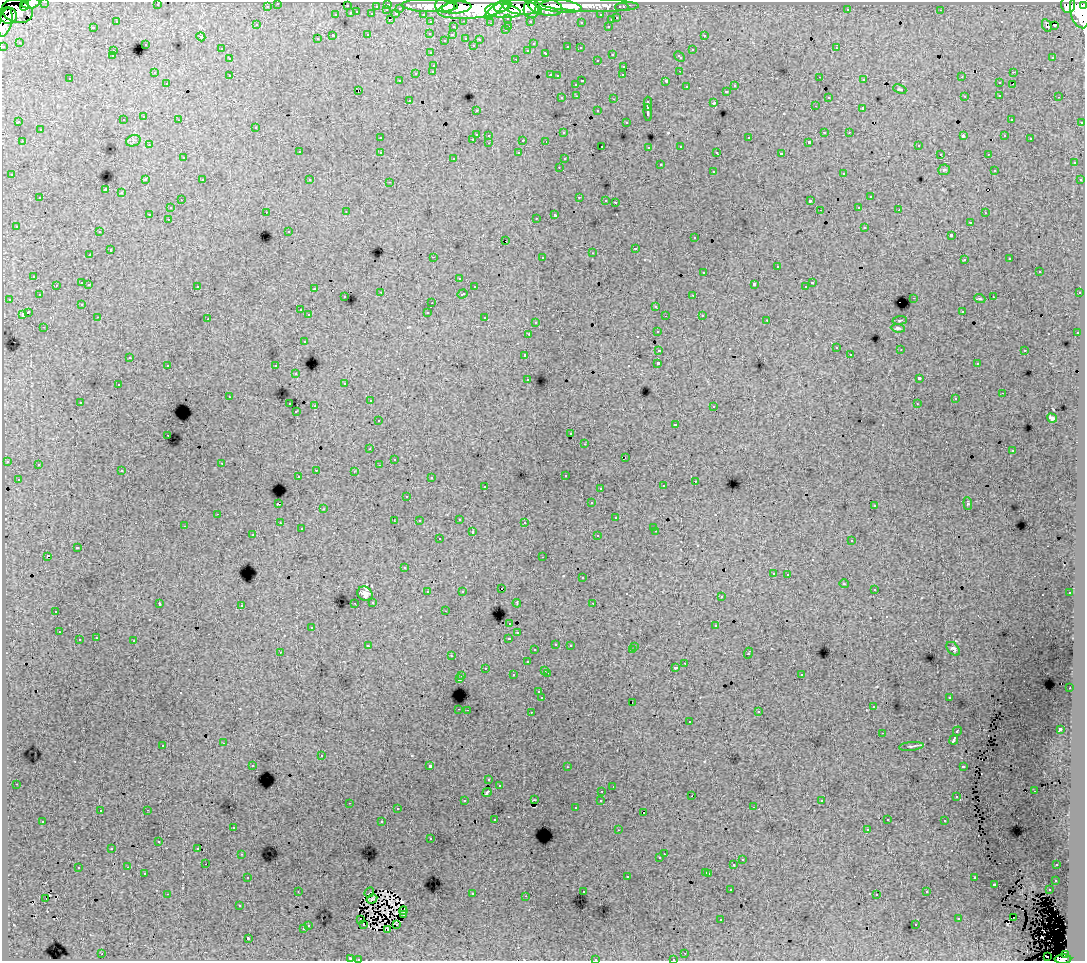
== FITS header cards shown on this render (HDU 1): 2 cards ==
NAXIS1  =                 1083
NAXIS2  =                  959

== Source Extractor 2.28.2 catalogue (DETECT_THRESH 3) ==
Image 1083 x 959 px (HDU 1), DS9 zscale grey, 1 PNG px = 1 image px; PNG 1087 x 963 px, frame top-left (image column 1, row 959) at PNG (2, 2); each listed source drawn as its Kron ellipse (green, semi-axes under 4 px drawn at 4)
Background 137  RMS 1.1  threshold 3.16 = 3 sigma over >= 5 px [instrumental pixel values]
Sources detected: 511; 6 with non-positive FLUX_AUTO (blend fragments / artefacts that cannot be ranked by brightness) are neither listed nor drawn; of the other 505, the 500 brightest by FLUX_AUTO listed and drawn (5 fainter detections omitted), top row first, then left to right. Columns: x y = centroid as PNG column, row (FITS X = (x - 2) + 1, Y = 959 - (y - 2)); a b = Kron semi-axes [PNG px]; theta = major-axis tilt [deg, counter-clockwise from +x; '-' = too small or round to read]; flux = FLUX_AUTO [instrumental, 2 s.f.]
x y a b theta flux
45 2 3 2 - 2800
31 3 9 5 11 53000
278 3 3 3 - 2100
388 4 3 3 - 4400
25 5 5 4 - 30000
157 5 3 2 - 130
590 5 49 6 -1 140000
1068 5 8 7 - 96000
267 6 3 3 - 1700
347 6 3 3 - 940
376 6 3 2 - 1100
430 6 28 6 -2 250000
445 6 10 7 -1 180000
558 6 24 6 -7 230000
1084 6 4 3 - 62000
457 7 14 6 5 230000
501 7 7 5 16 180000
521 7 18 7 -6 350000
545 7 17 8 -11 290000
622 7 6 3 0 3200
400 8 3 3 - 840
474 8 37 10 6 820000
532 9 9 8 - 200000
848 9 3 2 - 78
1080 9 19 10 -83 500000
387 10 3 2 - 320
494 10 12 4 43 140000
941 10 3 2 - 83
17 11 16 11 -15 210000
503 11 18 7 -6 310000
538 11 4 3 - 73000
357 12 3 2 - 230
351 13 3 3 - 750
372 14 3 3 - 1100
396 14 4 3 - 830
423 14 3 2 - 1900
336 15 3 3 - 410
601 15 3 3 - 1600
8 16 8 8 - 170000
508 18 3 3 - 1300
617 18 3 3 - 540
390 19 3 2 - 87
611 20 3 3 - 460
464 21 3 2 - 360
530 21 3 3 - 1400
5 22 14 6 76 200000
116 22 3 2 - 42
431 22 3 3 - 2200
581 22 3 3 - 110
490 23 3 2 - 96
256 25 3 3 - 180
1047 25 7 3 -66 140
1054 25 3 2 - 120
509 26 3 2 - 350
608 26 3 2 - 370
93 27 3 2 - 700
453 27 3 3 - 410
505 30 3 2 - 110
430 33 3 3 - 230
368 35 3 3 - 320
452 35 3 3 - 210
704 35 3 3 - 280
333 36 3 3 - 1400
201 37 4 3 - 63
466 38 3 3 - 310
317 39 3 3 - 260
480 39 3 3 - 150
445 40 2 2 - 54
19 42 3 2 - 85
145 44 3 3 - 420
533 44 3 2 - 120
473 45 3 3 - 150
3 46 3 3 - 4900
568 47 3 3 - 260
580 48 3 2 - 140
836 48 3 2 - 290
221 49 3 2 - 170
528 50 3 3 - 200
692 50 3 3 - 440
113 51 3 2 - 300
431 53 3 3 - 270
546 53 3 3 - 320
612 54 3 2 - 270
112 56 3 3 - 120
679 57 6 3 -43 350
1053 57 3 2 - 160
230 59 3 3 - 230
516 59 3 2 - 460
597 60 3 2 - 180
434 65 3 3 - 460
624 66 3 3 - 350
433 71 3 3 - 320
679 71 2 2 - 40
1013 72 3 2 - 190
154 73 3 3 - 170
416 73 3 3 - 540
550 75 3 2 - 430
623 75 3 2 - 170
230 76 2 2 - 53
557 76 3 3 - 110
820 77 2 2 - 160
962 77 3 3 - 100
70 79 3 3 - 240
864 80 3 3 - 170
399 81 3 2 - 99
582 81 3 2 - 660
666 81 4 3 - 1000
167 83 3 3 - 240
999 83 3 3 - 260
576 84 3 3 - 280
1013 84 2 2 - 40
735 86 3 3 - 270
686 87 3 3 - 270
900 89 7 3 -22 71
358 90 3 2 - 68
726 91 3 3 - 350
1000 95 3 3 - 290
576 96 3 2 - 210
965 96 3 2 - 41
828 97 3 3 - 260
1059 97 3 2 - 210
562 98 3 3 - 150
614 99 3 2 - 450
409 100 3 2 - 180
714 103 3 3 - 930
648 104 7 3 90 2500
815 106 3 2 - 94
863 108 3 3 - 1100
476 110 3 3 - 210
598 111 3 3 - 370
648 113 8 3 -84 2200
144 117 3 3 - 230
1011 119 3 2 - 130
123 120 3 3 - 220
179 120 3 2 - 200
19 122 3 3 - 140
626 122 3 3 - 210
1082 122 3 3 - 880
256 127 3 3 - 350
40 130 3 3 - 290
824 132 3 3 - 740
849 132 3 2 - 120
563 133 3 3 - 190
476 134 3 3 - 1100
489 135 3 2 - 180
963 136 4 2 - 680
1004 136 3 3 - 150
380 138 3 2 - 150
749 138 3 3 - 470
473 139 3 2 - 330
1030 139 3 2 - 47
523 140 3 3 - 730
22 141 3 2 - 240
133 141 7 5 20 140
546 141 3 2 - 63
809 142 3 3 - 130
489 143 3 2 - 200
149 145 3 3 - 160
918 145 3 3 - 190
602 146 3 2 - 160
681 146 3 3 - 170
649 147 3 3 - 190
299 152 3 3 - 390
380 152 3 3 - 360
717 152 3 3 - 180
519 153 3 3 - 230
781 154 4 3 - 1900
940 154 3 2 - 82
988 154 3 2 - 170
183 158 3 3 - 200
454 158 3 3 - 220
564 159 3 3 - 120
1074 163 3 3 - 330
660 165 3 3 - 500
559 167 3 2 - 80
944 170 6 5 - 110
994 170 3 2 - 85
713 171 3 3 - 440
844 173 3 3 - 320
12 175 3 3 - 200
145 179 3 3 - 77
202 180 3 3 - 350
310 180 3 2 - 140
1080 180 3 3 - 130
390 182 3 2 - 370
105 190 4 3 - 5900
121 193 3 3 - 480
579 197 3 2 - 360
870 197 3 3 - 300
40 198 3 3 - 170
181 200 2 2 - 170
606 200 3 2 - 170
810 201 4 3 - 1200
615 202 3 3 - 1100
859 207 3 2 - 160
170 208 3 3 - 290
820 210 2 2 - 45
899 210 3 2 - 150
266 212 3 2 - 180
346 212 3 2 - 150
985 213 3 2 - 130
150 214 3 3 - 1400
555 215 4 3 - 1600
536 218 3 2 - 54
168 219 3 2 - 260
970 222 3 2 - 220
16 226 3 3 - 170
865 227 3 3 - 500
289 231 3 3 - 120
99 232 3 2 - 180
951 235 4 3 - 950
694 238 3 3 - 280
506 241 3 2 - 110
635 248 3 3 - 460
110 250 3 3 - 530
592 253 2 2 - 38
90 255 3 2 - 190
433 257 3 2 - 700
542 257 3 3 - 500
1010 259 3 3 - 130
964 260 3 2 - 170
777 267 3 3 - 520
1039 271 3 3 - 590
704 272 3 3 - 370
34 276 3 3 - 290
459 278 3 2 - 110
82 283 3 3 - 610
812 283 3 3 - 470
89 284 3 3 - 230
754 284 4 3 - 1600
56 285 3 2 - 150
197 286 3 3 - 270
474 287 3 2 - 170
805 287 2 2 - 57
314 289 3 2 - 51
381 292 2 2 - 46
1080 293 3 2 - 100
463 294 5 3 - 430
39 295 3 3 - 150
693 295 3 2 - 190
345 297 3 3 - 230
993 297 3 2 - 220
914 298 3 2 - 260
9 299 3 2 - 140
980 299 5 3 - 66
432 303 2 2 - 43
82 304 3 3 - 130
656 306 3 3 - 400
300 310 3 3 - 230
962 311 3 3 - 260
28 312 4 3 - 1500
427 312 3 3 - 690
22 314 3 3 - 740
309 315 3 3 - 320
702 315 3 3 - 260
665 316 2 2 - 96
98 317 3 2 - 200
485 318 3 3 - 400
208 319 3 2 - 58
767 320 3 2 - 86
900 320 7 3 5 74
536 322 3 3 - 150
44 327 3 2 - 230
898 328 7 4 -7 130
658 331 3 3 - 230
1077 333 3 2 - 270
529 334 3 3 - 53
305 341 3 3 - 260
836 348 3 3 - 250
901 349 3 2 - 46
659 350 4 3 - 990
1025 350 3 3 - 520
850 354 3 2 - 140
525 355 3 3 - 220
130 357 2 2 - 55
658 363 3 3 - 2500
977 364 3 2 - 140
168 365 3 2 - 250
276 366 3 3 - 420
296 374 3 3 - 270
528 379 3 3 - 280
919 379 4 3 - 2300
345 383 3 3 - 210
118 385 3 2 - 210
1003 393 2 2 - 110
229 397 3 2 - 70
955 399 3 3 - 180
370 401 3 2 - 300
80 402 3 2 - 180
290 404 3 2 - 440
917 404 2 2 - 54
315 406 3 2 - 560
714 406 3 2 - 260
296 412 3 2 - 150
1052 418 5 3 - 150
378 421 3 3 - 270
675 424 3 3 - 280
571 433 3 2 - 170
168 435 3 2 - 230
585 444 3 2 - 270
370 449 3 2 - 130
1012 451 3 3 - 210
625 457 2 2 - 37
394 459 2 2 - 55
7 461 3 3 - 290
222 463 2 2 - 160
38 465 3 3 - 340
379 465 3 2 - 50
316 470 3 2 - 380
122 471 3 2 - 190
354 471 3 3 - 63
565 475 3 3 - 250
298 476 2 2 - 48
431 478 3 3 - 190
18 479 3 3 - 200
695 481 3 2 - 270
485 486 3 2 - 260
663 486 3 3 - 360
600 488 3 2 - 150
407 496 3 3 - 220
591 503 3 3 - 120
968 503 6 4 -85 110
278 504 3 3 - 1100
874 506 3 3 - 130
323 509 4 2 - 41
218 514 3 2 - 150
616 518 3 3 - 390
459 519 3 3 - 370
394 521 2 2 - 64
419 521 3 3 - 190
525 522 3 2 - 240
280 523 3 2 - 220
184 526 2 2 - 37
654 527 3 2 - 100
301 529 3 3 - 160
656 531 3 2 - 340
472 532 3 3 - 520
253 535 3 2 - 150
598 536 3 3 - 450
439 539 3 3 - 300
852 541 3 3 - 320
77 548 4 3 - 1000
47 556 3 3 - 1100
543 557 3 2 - 210
404 568 3 3 - 180
773 573 3 3 - 220
788 574 3 2 - 310
582 578 3 3 - 350
844 584 5 3 - 56
501 589 2 2 - 70
874 589 3 3 - 180
462 591 3 3 - 140
428 592 3 3 - 420
1070 593 3 3 - 210
365 594 8 6 -34 350
721 597 3 3 - 250
373 602 3 3 - 230
355 603 3 2 - 210
517 603 4 2 - 85
593 603 3 2 - 130
160 604 4 2 - 72
241 605 3 3 - 360
56 611 3 2 - 370
445 611 3 2 - 200
510 623 3 3 - 360
716 626 3 3 - 590
312 627 3 3 - 320
59 632 3 2 - 180
518 633 3 3 - 210
96 638 3 3 - 300
509 638 3 3 - 450
79 640 3 3 - 440
134 641 3 3 - 730
556 644 3 3 - 240
570 645 3 2 - 200
368 646 4 3 - 360
635 646 3 2 - 39
953 649 8 5 -47 180
535 650 3 3 - 170
632 650 3 2 - 320
280 652 2 2 - 53
748 653 5 3 - 810
451 656 3 2 - 93
527 662 3 3 - 320
685 663 3 2 - 250
485 668 3 2 - 250
676 668 3 3 - 250
545 670 3 2 - 320
547 673 3 2 - 450
801 674 3 3 - 380
513 675 3 3 - 320
462 676 3 2 - 270
459 679 3 3 - 940
1070 688 2 2 - 190
539 692 3 3 - 180
949 697 3 2 - 110
542 698 3 3 - 1900
632 702 2 2 - 85
873 707 3 2 - 160
459 709 3 2 - 380
467 710 2 2 - 190
531 712 2 2 - 310
759 712 3 2 - 73
689 722 3 3 - 320
1060 729 4 3 - 2800
957 731 5 3 - 1100
882 733 2 2 - 37
954 740 5 3 - 3200
224 743 3 2 - 240
163 745 3 3 - 340
911 746 12 3 6 140
321 756 3 2 - 270
253 765 3 3 - 190
430 766 3 3 - 2800
963 766 4 3 - 460
567 767 3 2 - 140
489 780 3 3 - 160
16 784 3 2 - 170
499 785 3 3 - 180
613 787 3 2 - 85
602 791 3 2 - 170
1034 791 3 2 - 93
487 792 5 2 - 100
692 796 2 2 - 54
957 797 3 3 - 610
534 800 3 2 - 39
601 800 3 3 - 220
464 801 3 2 - 150
822 801 3 3 - 100
349 803 3 2 - 250
753 807 3 2 - 210
576 808 3 3 - 270
397 809 3 2 - 230
147 810 3 2 - 310
100 811 3 2 - 130
644 812 2 2 - 140
495 819 3 3 - 260
887 820 3 3 - 140
43 821 3 2 - 240
945 821 3 3 - 360
382 822 3 3 - 820
233 827 3 3 - 230
867 829 3 3 - 160
618 830 3 2 - 94
431 839 3 2 - 190
159 842 3 3 - 250
112 848 2 2 - 59
198 848 3 2 - 110
242 854 3 2 - 190
664 854 2 2 - 240
660 858 3 3 - 150
742 860 3 3 - 320
206 864 2 2 - 81
734 865 3 3 - 780
1057 865 3 2 - 190
128 867 3 2 - 160
78 868 3 3 - 490
706 872 3 3 - 370
144 873 3 2 - 140
709 873 3 3 - 370
627 876 3 3 - 550
248 877 3 2 - 220
974 878 3 3 - 330
1056 880 3 3 - 160
994 884 3 3 - 480
731 890 3 2 - 180
1049 890 3 2 - 350
298 891 2 2 - 67
583 891 3 3 - 210
369 892 5 2 - 84
927 892 3 3 - 310
167 894 3 2 - 780
472 894 3 3 - 480
877 894 3 3 - 190
526 896 3 2 - 120
46 899 3 2 - 44
372 899 5 2 - 97
240 906 3 3 - 180
403 911 4 3 - 46
403 915 4 2 - 110
1013 918 2 2 - 130
721 919 3 2 - 68
959 919 3 3 - 570
361 920 3 2 - 110
397 924 4 2 - 81
308 925 3 3 - 320
364 925 3 2 - 270
916 925 3 3 - 290
303 929 3 3 - 410
388 929 3 2 - 100
248 938 3 3 - 1600
685 953 3 2 - 170
102 954 3 2 - 400
1065 955 4 3 - 44000
1047 956 2 2 - 280
350 959 3 3 - 63
358 959 3 2 - 98
595 959 3 3 - 440
673 959 3 2 - 190
1063 959 8 4 2 88000
At the frame edge (FLAGS 8, measured only in part): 11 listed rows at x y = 45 2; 31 3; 278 3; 1084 6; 5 22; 3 46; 350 959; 358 959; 595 959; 673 959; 1063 959
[5 fainter detections neither listed nor drawn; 6 non-positive-flux detections neither listed nor drawn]